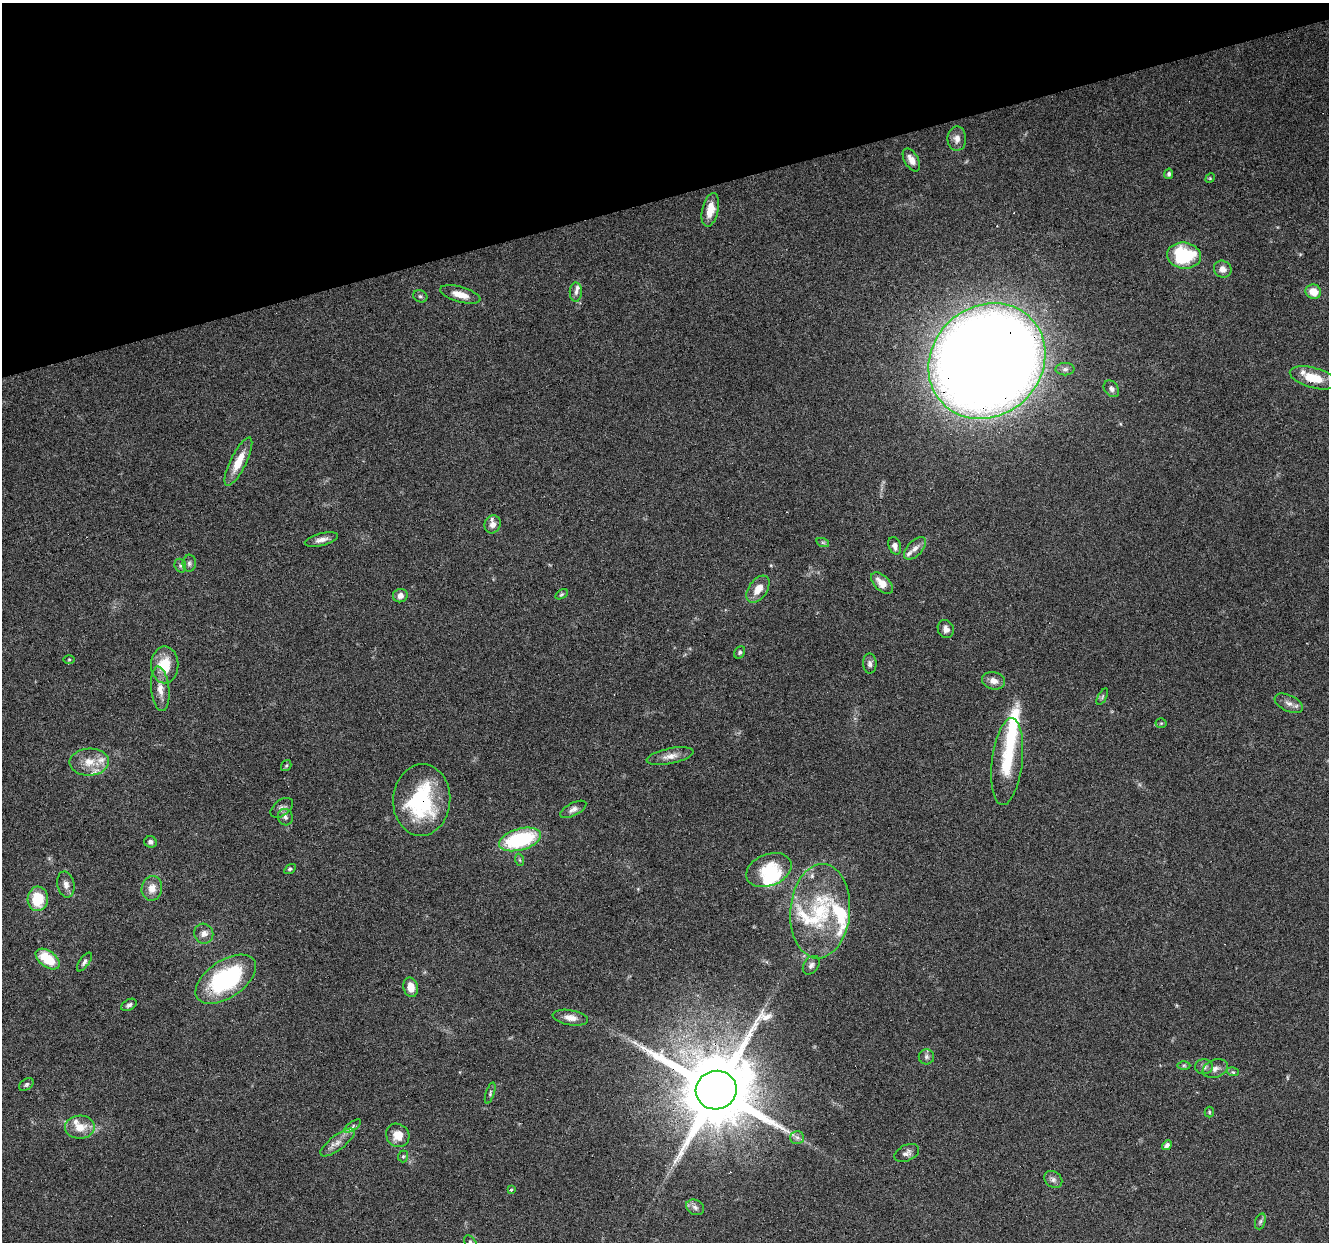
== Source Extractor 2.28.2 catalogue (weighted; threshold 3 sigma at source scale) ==
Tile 3 of 4 x 4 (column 3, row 1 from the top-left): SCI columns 2654-3980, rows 3827-5066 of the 5306 x 5122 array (HDU 1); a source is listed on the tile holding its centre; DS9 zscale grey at full resolution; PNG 1331 x 1244 px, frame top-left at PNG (2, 3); each listed source drawn as its Kron ellipse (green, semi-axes under 4 px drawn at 4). Shown black and unused: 16% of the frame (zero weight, under 3 of 6 exposures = <1% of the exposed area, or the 3 px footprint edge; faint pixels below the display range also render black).
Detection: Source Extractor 2.28.2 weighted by HDU 2 'WHT'; one run over the whole footprint, this tile lists its part. Background 0.0592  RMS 0.004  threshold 0.0164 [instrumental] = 3 sigma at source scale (4.09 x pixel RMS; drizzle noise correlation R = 1.36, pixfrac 0.8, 0.0396/0.0396 arcsec/px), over >= 5 px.
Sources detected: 102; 5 inside a brighter object's white glare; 2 cosmic-ray / hot-pixel residue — neither listed nor drawn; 11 inside a brighter listed object's ellipse — not listed separately; the other 84 listed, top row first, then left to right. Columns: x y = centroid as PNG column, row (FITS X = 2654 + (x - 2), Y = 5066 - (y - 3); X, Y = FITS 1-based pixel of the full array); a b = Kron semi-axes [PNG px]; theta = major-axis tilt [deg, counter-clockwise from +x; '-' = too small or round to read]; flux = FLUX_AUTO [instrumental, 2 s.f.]
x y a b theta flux
957 139 12 9 -90 2.6
911 160 12 7 -59 2.6
1169 174 5 4 - 0.78
1210 178 5 4 - 0.41
710 210 17 8 77 6
1184 255 17 13 -7 28
1223 269 9 8 - 2.3
576 292 10 6 88 1.3
1313 292 8 7 - 5.3
460 294 21 7 -15 4.9
420 296 7 6 - 0.82
987 361 61 54 43 1200
1065 369 9 6 1 1.3
1313 378 24 10 -15 9.3
1111 389 9 6 -52 1.5
238 462 26 8 64 7.6
493 524 9 8 - 2.4
321 540 17 6 14 2.3
823 543 6 4 -20 0.63
895 546 9 6 -72 1.9
915 548 14 7 45 2.4
189 563 8 6 86 1
180 566 7 5 -71 0.85
882 583 13 7 -44 4.7
758 589 15 9 55 4.5
562 594 7 4 31 0.56
400 596 7 6 - 2.2
946 629 9 7 -65 2
740 652 6 5 - 0.75
69 659 5 3 - 0.37
870 664 10 7 -89 1.4
165 665 18 14 -90 10
993 681 11 8 -13 2.8
160 689 22 9 -84 4.3
1102 697 9 4 61 0.6
1289 703 15 8 -26 2.3
1161 723 5 5 - 0.46
670 756 24 7 11 3.4
89 762 19 13 3 6.5
1007 762 44 15 83 16
286 766 6 4 53 0.51
422 800 36 28 86 38
282 808 13 7 38 1.6
573 809 14 6 27 1.8
285 817 8 7 - 1.3
520 839 21 10 16 34
150 842 6 5 - 1
520 860 6 4 -70 0.52
290 869 6 4 32 0.59
769 870 24 16 22 14
66 884 13 8 -79 2.3
152 888 12 10 78 3.5
38 899 12 10 88 13
820 911 47 30 85 31
204 934 10 9 - 2.1
48 959 14 8 -35 12
84 962 11 5 54 1.1
811 965 10 7 54 1.5
226 979 34 18 34 46
411 987 10 7 -75 4.1
129 1005 8 5 30 1
570 1018 18 7 -10 3.2
926 1057 7 7 - 1.1
1184 1065 6 4 0 0.58
1204 1067 9 7 1 1.3
1215 1068 13 8 20 2.2
1233 1072 6 3 -17 0.51
26 1085 8 5 34 0.85
716 1090 20 19 - 4900
490 1093 11 4 72 0.79
1209 1112 5 4 - 0.47
353 1126 10 3 35 1
80 1127 15 11 1 5.8
398 1135 12 11 - 5.2
797 1138 7 6 - 1.1
337 1143 21 7 37 3.4
1167 1145 5 4 - 1.7
907 1153 13 8 25 1.8
403 1156 6 5 - 0.58
1053 1180 10 7 -39 1.6
511 1190 4 3 - 0.45
695 1207 9 7 -28 1.5
1260 1221 8 5 70 0.92
470 1242 8 5 -51 0.83
Overlapping masked pixels (flux is a lower limit): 7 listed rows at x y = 987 361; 1313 378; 882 583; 422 800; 226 979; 716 1090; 337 1143
Isophote crosses this tile's border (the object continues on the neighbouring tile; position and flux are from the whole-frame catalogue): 1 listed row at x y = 470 1242